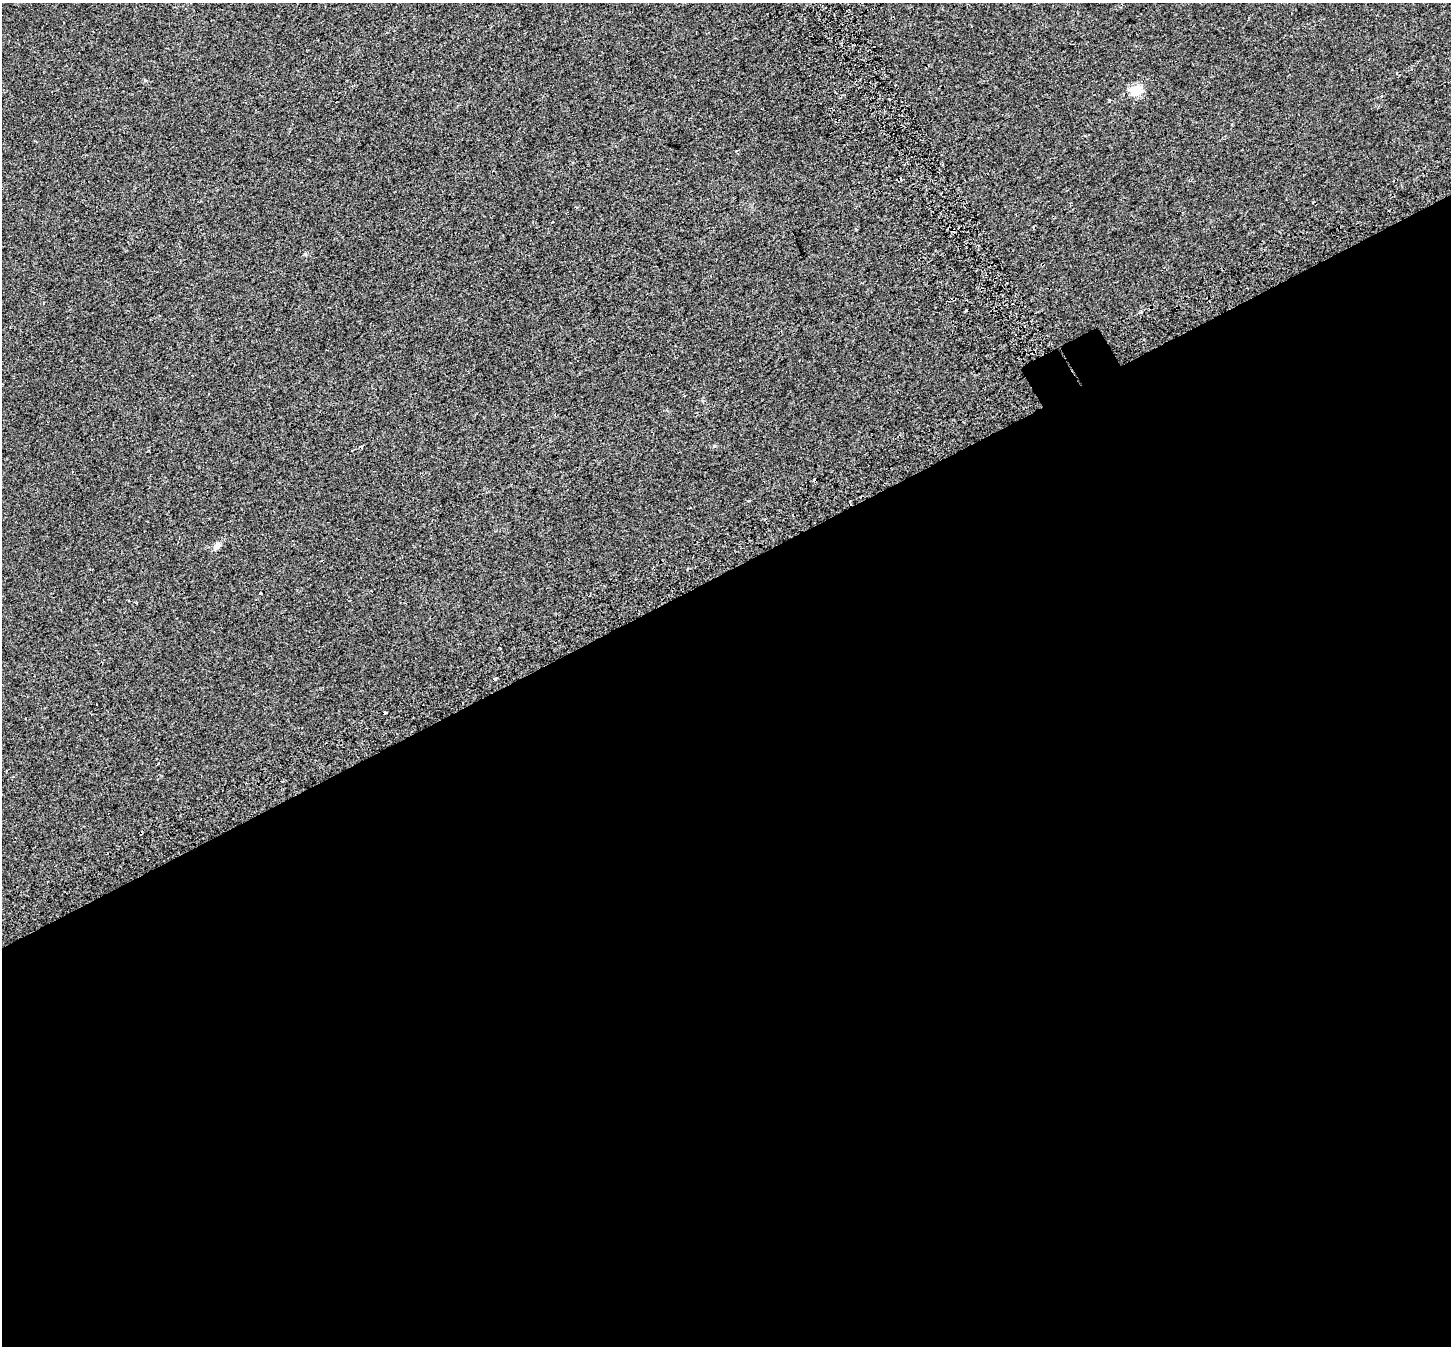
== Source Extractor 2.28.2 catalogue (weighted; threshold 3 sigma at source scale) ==
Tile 15 of 4 x 4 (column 3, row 4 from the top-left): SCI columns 2957-4405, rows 184-1527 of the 5917 x 5803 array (HDU 1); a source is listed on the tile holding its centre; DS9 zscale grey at full resolution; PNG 1453 x 1348 px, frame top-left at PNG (2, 3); no overlay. Shown black and unused: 58% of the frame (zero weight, under 2 of 3 exposures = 4% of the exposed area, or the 3 px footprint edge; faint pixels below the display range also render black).
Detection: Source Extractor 2.28.2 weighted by HDU 2 'WHT'; one run over the whole footprint, this tile lists its part. Background 0.0439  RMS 0.01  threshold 0.047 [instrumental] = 3 sigma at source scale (4.5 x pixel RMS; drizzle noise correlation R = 1.50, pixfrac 1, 0.0396/0.0396 arcsec/px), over >= 5 px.
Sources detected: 9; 4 cosmic-ray / hot-pixel residue — not listed; the other 5 listed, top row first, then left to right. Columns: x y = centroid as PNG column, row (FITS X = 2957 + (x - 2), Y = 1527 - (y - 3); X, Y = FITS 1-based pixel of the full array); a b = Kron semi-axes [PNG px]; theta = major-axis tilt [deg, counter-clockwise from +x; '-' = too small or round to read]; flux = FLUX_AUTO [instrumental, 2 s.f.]
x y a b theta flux
1136 91 6 6 - 60
1033 227 3 2 - 1.9
966 310 3 3 - 7.4
217 546 10 7 46 5.3
261 593 3 2 - 1.4